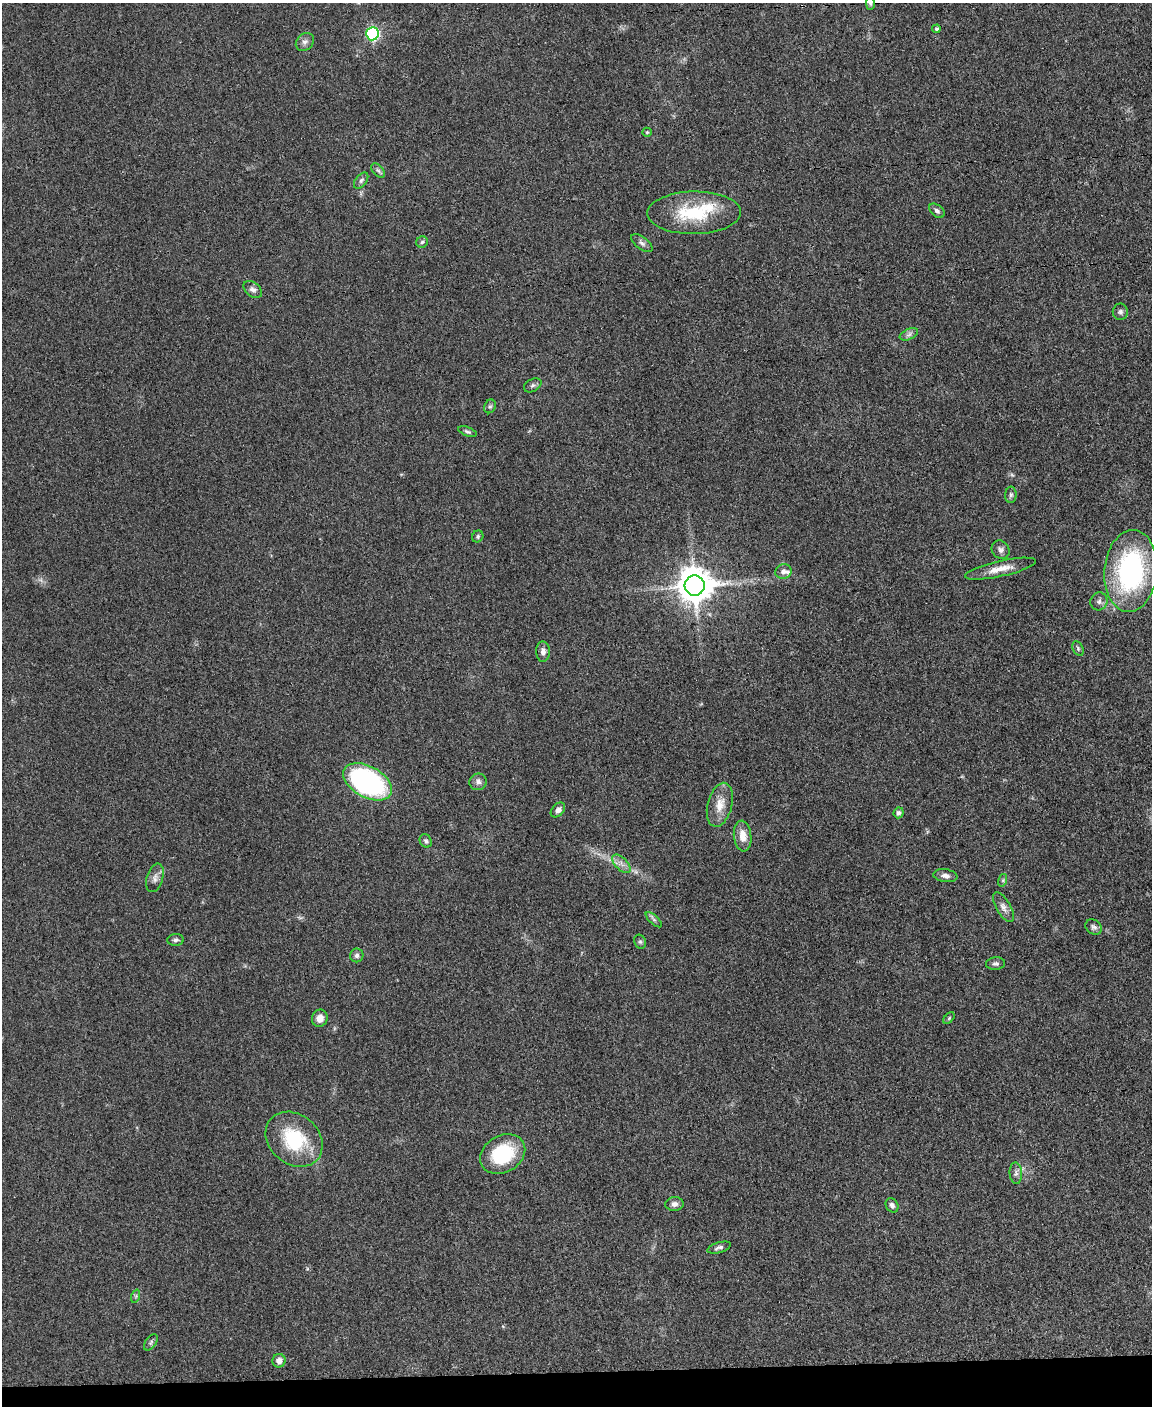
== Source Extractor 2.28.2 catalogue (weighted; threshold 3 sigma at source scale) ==
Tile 10 of 4 x 3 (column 2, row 3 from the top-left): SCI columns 1155-2304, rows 246-1649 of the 4612 x 4594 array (HDU 1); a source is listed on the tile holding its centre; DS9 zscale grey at full resolution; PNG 1154 x 1408 px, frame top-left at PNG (2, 3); each listed source drawn as its Kron ellipse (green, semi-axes under 4 px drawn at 4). Shown black and unused: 2% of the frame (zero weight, under 3 of 5 exposures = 1% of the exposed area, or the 3 px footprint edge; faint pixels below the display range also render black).
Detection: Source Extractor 2.28.2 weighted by HDU 2 'WHT'; one run over the whole footprint, this tile lists its part. Background 0.0654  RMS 0.0062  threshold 0.0279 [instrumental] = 3 sigma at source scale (4.5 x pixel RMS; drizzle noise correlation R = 1.50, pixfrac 1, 0.05/0.05 arcsec/px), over >= 5 px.
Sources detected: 61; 3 too faint to see at this stretch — neither listed nor drawn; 2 inside a brighter listed object's ellipse — not listed separately; the other 56 listed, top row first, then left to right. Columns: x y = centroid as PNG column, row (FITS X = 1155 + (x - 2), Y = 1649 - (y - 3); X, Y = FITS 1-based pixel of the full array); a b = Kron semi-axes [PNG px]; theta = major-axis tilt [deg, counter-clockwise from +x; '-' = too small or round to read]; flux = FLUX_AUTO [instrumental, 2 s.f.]
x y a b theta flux
870 3 7 4 89 1.3
936 29 4 4 - 1.3
372 34 6 6 - 93
305 42 10 8 46 2.6
647 132 5 4 - 0.72
378 170 8 5 -45 1.6
361 180 9 5 53 1.9
937 211 9 5 -41 1.9
694 213 47 21 1 38
422 242 6 5 - 1.2
642 243 12 6 -37 2.3
253 290 10 7 -40 2.5
1120 312 8 7 - 1.9
909 334 10 5 24 1.9
533 385 9 6 28 1.6
490 406 7 5 66 1.3
467 432 9 4 -20 1.4
1011 495 8 5 88 1.4
478 536 6 5 - 1.2
1001 550 10 8 -48 2.5
1000 569 36 7 12 9.2
783 571 8 7 - 3
1131 571 41 26 85 110
695 585 10 10 - 1500
1099 601 9 8 - 2.4
1078 649 8 5 -65 1.4
543 652 10 7 -89 3
368 782 27 15 -29 150
478 782 8 8 - 2.7
720 805 22 12 76 9.4
558 810 8 6 47 2.6
899 813 5 5 - 1.7
743 836 15 8 -84 7.6
426 841 7 5 -62 1.4
621 864 11 6 -46 3.3
945 876 12 6 -8 2.9
155 878 15 8 74 3.5
1003 880 6 4 73 0.95
1003 907 16 7 -60 3.7
654 920 10 4 -43 1.5
1094 927 9 7 -33 1.9
175 940 8 6 5 1.8
640 942 7 5 -67 1.4
357 955 7 6 - 2
996 964 9 6 5 1.7
320 1018 9 8 - 4
949 1018 7 4 46 0.95
294 1139 31 24 -40 39
503 1154 24 18 31 36
1016 1173 11 6 -86 2.4
674 1204 9 7 1 2.7
892 1205 7 6 - 2.3
719 1248 12 5 16 2.1
136 1296 7 4 72 1.1
151 1342 9 5 53 1.3
279 1361 7 6 - 3.8
Isophote crosses this tile's border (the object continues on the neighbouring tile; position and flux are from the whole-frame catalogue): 1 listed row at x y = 870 3